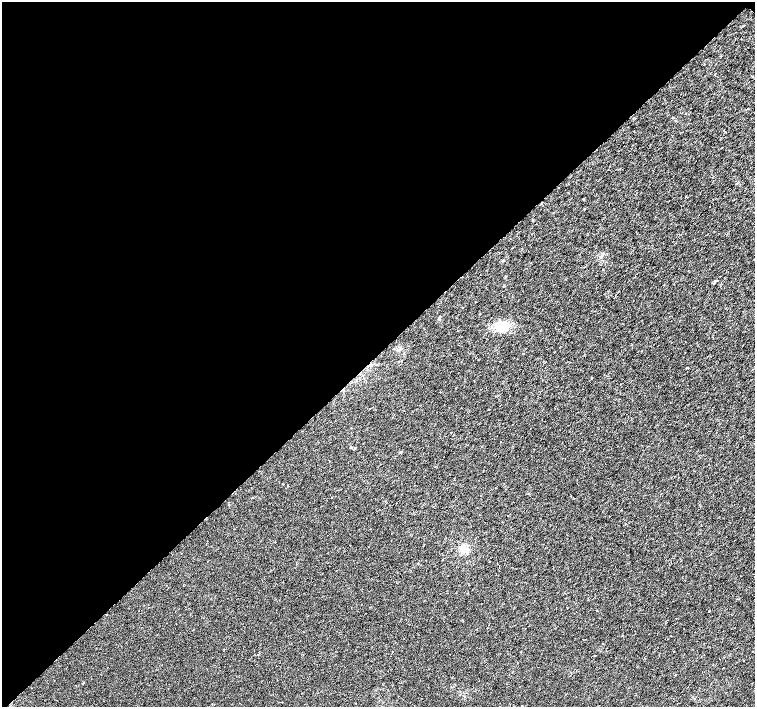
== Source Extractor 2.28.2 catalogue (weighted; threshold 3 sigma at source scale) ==
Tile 5 of 4 x 4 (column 1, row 2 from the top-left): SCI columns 1-1505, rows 2976-4384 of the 6024 x 6017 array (HDU 1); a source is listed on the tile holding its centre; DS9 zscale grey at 2 x 2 block average (1 PNG px = mean of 2 x 2 image px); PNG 757 x 709 px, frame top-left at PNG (2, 2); no overlay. Shown black and unused: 50% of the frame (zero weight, under 3 of 6 exposures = <1% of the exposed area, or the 3 px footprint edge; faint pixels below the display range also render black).
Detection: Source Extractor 2.28.2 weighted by HDU 2 'WHT'; one run over the whole footprint, this tile lists its part. Background 0.0116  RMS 0.0035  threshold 0.0144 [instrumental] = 3 sigma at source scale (4.09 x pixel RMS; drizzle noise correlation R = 1.36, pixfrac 0.8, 0.0396/0.0396 arcsec/px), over >= 5 px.
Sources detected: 22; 5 cosmic-ray / hot-pixel residue — not listed; the other 17 listed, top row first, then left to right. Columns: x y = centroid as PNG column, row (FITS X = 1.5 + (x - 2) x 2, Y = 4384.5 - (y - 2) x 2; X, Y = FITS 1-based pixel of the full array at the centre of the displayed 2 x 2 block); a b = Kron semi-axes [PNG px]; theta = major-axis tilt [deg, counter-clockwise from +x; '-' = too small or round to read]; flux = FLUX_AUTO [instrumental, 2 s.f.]
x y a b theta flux
715 74 2 2 - 0.38
583 199 3 2 - 0.48
503 260 3 2 - 0.61
714 283 2 2 - 0.78
439 318 4 2 - 0.7
502 326 14 10 9 15
620 384 2 2 - 0.31
496 396 3 2 - 0.45
400 452 3 2 - 0.64
288 485 2 2 - 0.25
624 490 2 2 - 0.24
332 497 2 2 - 0.31
463 550 7 4 17 3.2
622 635 2 2 - 0.32
594 656 2 2 - 0.59
379 700 2 2 - 0.39
521 706 2 2 - 0.7
Diffuse or blended objects may show on this block-average render without a row.